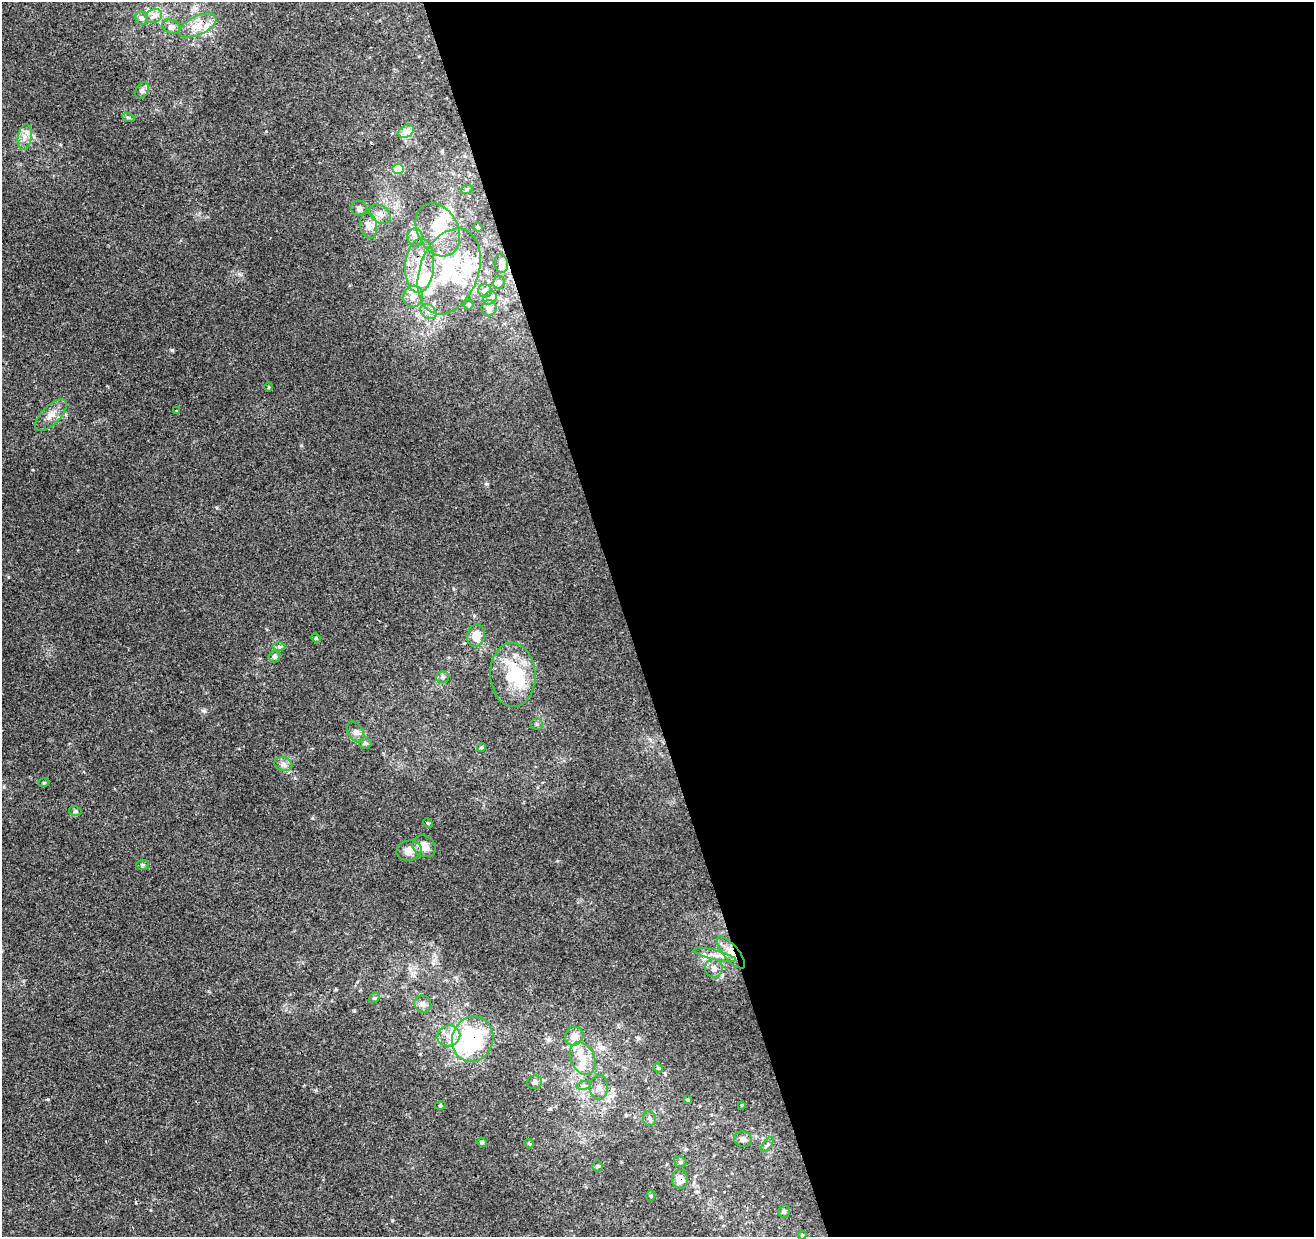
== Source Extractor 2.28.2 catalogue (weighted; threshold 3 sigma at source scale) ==
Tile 8 of 4 x 4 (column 4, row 2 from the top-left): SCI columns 3996-5307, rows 2596-3830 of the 5363 x 5139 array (HDU 1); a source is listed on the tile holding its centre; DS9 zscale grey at full resolution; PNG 1316 x 1239 px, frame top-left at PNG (2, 2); each listed source drawn as its Kron ellipse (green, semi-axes under 4 px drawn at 4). Shown black and unused: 52% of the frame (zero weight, under 3 of 4 exposures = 5% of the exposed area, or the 3 px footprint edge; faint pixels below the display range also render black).
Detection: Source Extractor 2.28.2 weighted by HDU 2 'WHT'; one run over the whole footprint, this tile lists its part. Background 0.00135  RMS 0.0036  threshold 0.0163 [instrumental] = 3 sigma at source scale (4.5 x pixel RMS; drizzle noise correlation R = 1.50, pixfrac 1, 0.0396/0.0396 arcsec/px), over >= 5 px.
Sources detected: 99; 7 inside a brighter object's white glare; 2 cosmic-ray / hot-pixel residue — neither listed nor drawn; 17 inside a brighter listed object's ellipse — not listed separately; the other 73 listed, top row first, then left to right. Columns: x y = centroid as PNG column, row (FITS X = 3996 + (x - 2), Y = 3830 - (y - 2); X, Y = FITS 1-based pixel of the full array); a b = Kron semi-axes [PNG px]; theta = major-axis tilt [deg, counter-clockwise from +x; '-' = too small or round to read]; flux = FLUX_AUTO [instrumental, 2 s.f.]
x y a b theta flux
154 16 8 6 27 1.7
142 18 6 6 - 1.3
198 26 20 9 25 4.9
171 27 9 7 -22 1.6
142 90 9 6 63 1.1
128 117 6 4 -19 0.48
406 131 8 6 31 1.6
25 137 13 7 81 2.5
398 169 5 5 - 15
467 189 6 3 18 0.41
359 208 8 7 - 1.1
380 214 12 8 -36 2.3
369 226 13 8 -79 2.2
478 227 5 4 - 0.4
438 230 28 20 -63 12
415 237 9 8 - 2.2
501 263 9 7 -80 1.1
420 266 27 14 86 9.5
449 271 44 29 69 30
499 282 6 5 - 0.92
485 291 7 6 - 1.3
413 296 11 10 - 3
490 298 7 6 - 1.1
469 305 5 4 - 0.5
489 308 8 7 - 2.1
428 312 9 7 -37 1.6
269 387 5 3 - 0.3
176 410 3 2 - 0.25
51 415 20 9 45 3.5
476 636 11 8 77 5.6
316 638 5 4 - 0.48
279 646 6 4 -1 0.67
274 656 6 5 - 1.2
513 675 32 22 -87 18
443 677 6 6 - 0.94
537 724 6 5 - 0.7
356 732 11 7 -59 1.6
365 743 6 5 - 0.94
481 747 4 4 - 0.52
283 764 9 6 -15 1.4
44 782 5 3 - 0.36
75 811 6 5 - 0.62
428 823 5 4 - 0.36
424 846 12 10 -35 4.1
409 851 12 10 13 3.2
142 865 6 5 - 0.59
731 952 20 7 -50 4.1
715 955 21 5 -13 3
714 968 9 9 - 1.8
374 998 6 4 41 0.51
423 1004 9 8 - 1.7
449 1036 11 10 - 3.8
574 1036 10 9 - 3.1
473 1039 23 20 71 39
583 1058 17 12 -66 6.1
658 1068 5 4 - 0.42
535 1082 7 6 - 1.1
584 1085 7 4 18 0.7
599 1087 12 9 87 2
688 1100 4 4 - 0.39
441 1105 5 3 - 0.4
742 1105 3 2 - 0.3
649 1119 7 6 - 0.9
743 1139 9 7 -15 1.4
482 1142 5 4 - 0.53
529 1144 5 4 - 0.43
767 1144 9 4 55 0.7
680 1162 6 5 - 0.63
598 1166 5 5 - 0.49
680 1179 9 8 - 3.2
651 1196 6 4 -90 0.43
784 1211 6 6 - 0.75
802 1235 4 4 - 0.43
Overlapping masked pixels (flux is a lower limit): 3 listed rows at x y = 731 952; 473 1039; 680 1179
Unlisted compact peaks at least as high as the median listed source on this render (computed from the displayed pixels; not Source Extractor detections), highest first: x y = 172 350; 204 711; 312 818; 301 445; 392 1220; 239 274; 316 1090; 266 131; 456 977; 557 861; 453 588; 486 483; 638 1038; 665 1074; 216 508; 550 1109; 60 144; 626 1115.